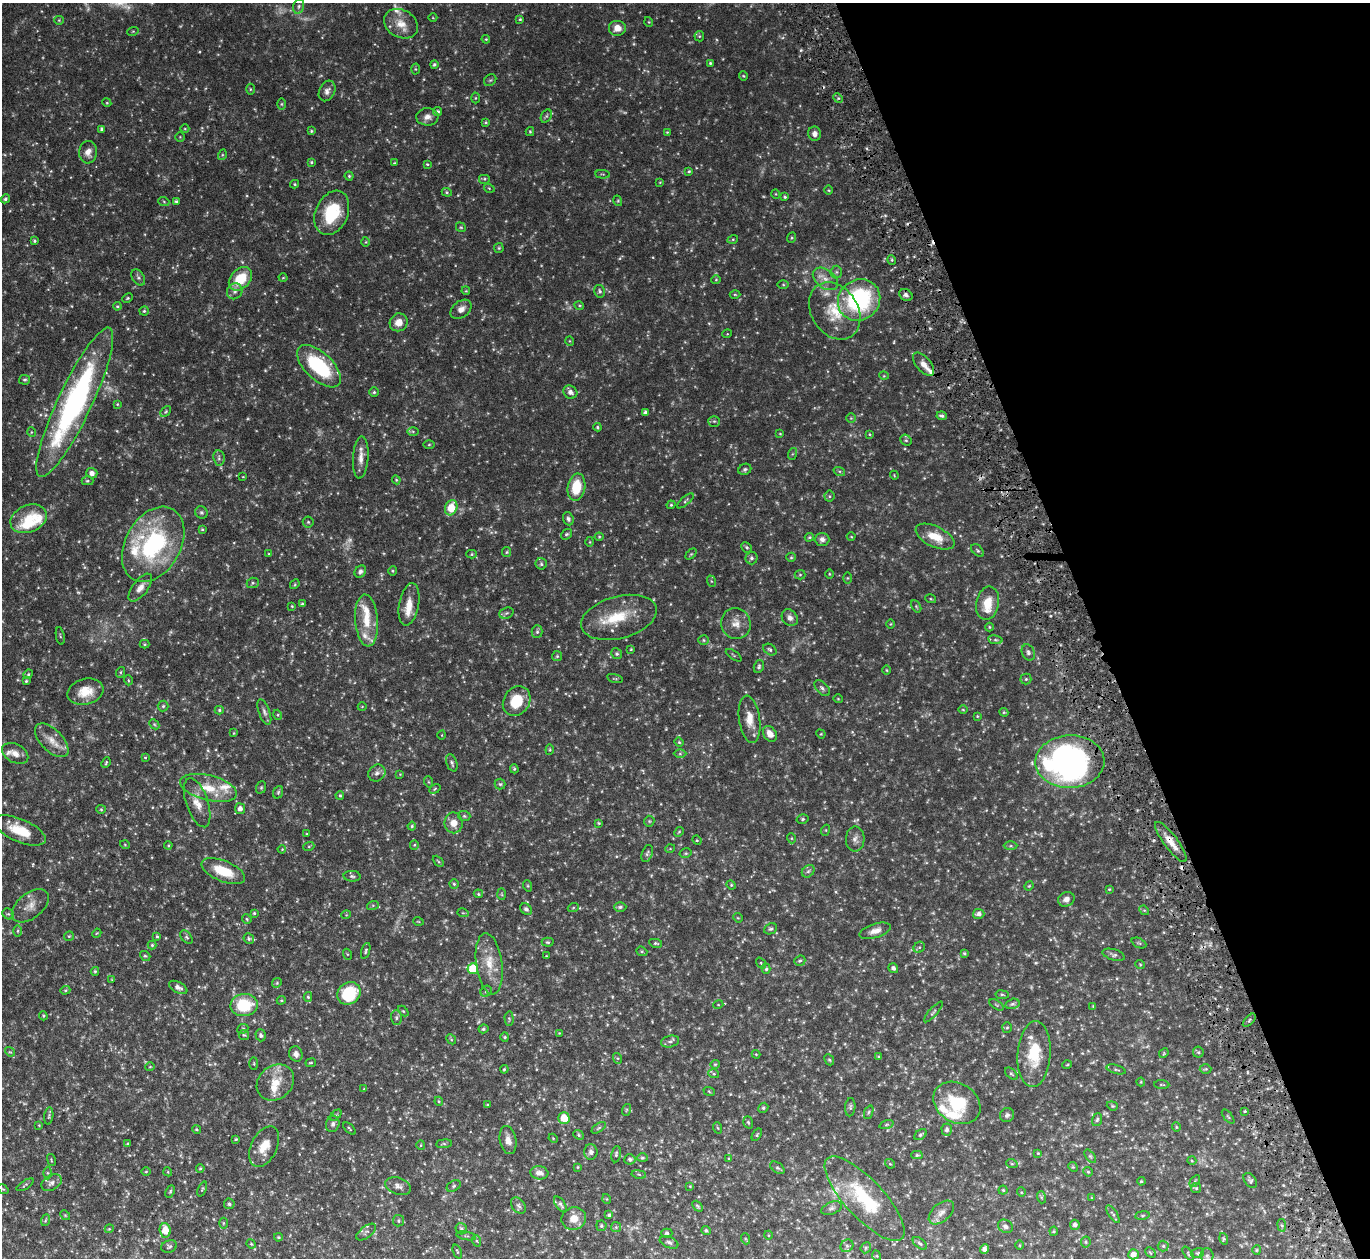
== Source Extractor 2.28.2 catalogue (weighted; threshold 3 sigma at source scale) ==
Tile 12 of 4 x 4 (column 4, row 3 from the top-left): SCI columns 4161-5528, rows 1561-2816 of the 5533 x 5491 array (HDU 1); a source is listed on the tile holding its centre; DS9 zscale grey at full resolution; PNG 1372 x 1260 px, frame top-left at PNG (2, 3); each listed source drawn as its Kron ellipse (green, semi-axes under 4 px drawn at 4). Shown black and unused: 20% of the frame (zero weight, under 5 of 9 exposures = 3% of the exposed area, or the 3 px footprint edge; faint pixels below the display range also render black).
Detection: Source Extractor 2.28.2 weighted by HDU 2 'WHT'; one run over the whole footprint, this tile lists its part. Background 0.099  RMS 0.0037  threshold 0.0152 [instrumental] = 3 sigma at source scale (4.09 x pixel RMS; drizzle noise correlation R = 1.36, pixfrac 0.8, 0.05/0.05 arcsec/px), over >= 5 px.
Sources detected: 517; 17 too faint to see at this stretch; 1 inside a brighter object's white glare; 4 cosmic-ray / hot-pixel residue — neither listed nor drawn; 20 inside a brighter listed object's ellipse — not listed separately; the other 475 listed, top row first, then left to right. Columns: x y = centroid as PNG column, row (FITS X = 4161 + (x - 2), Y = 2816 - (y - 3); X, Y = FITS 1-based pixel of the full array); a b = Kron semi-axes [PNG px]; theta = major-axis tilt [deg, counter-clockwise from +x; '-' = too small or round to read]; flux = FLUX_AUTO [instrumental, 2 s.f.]
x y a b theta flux
299 6 7 5 73 0.9
433 18 4 3 - 0.24
520 19 4 4 - 0.41
59 20 4 4 - 0.37
649 22 5 3 - 0.29
401 24 18 13 -29 4.8
617 28 9 8 - 3.1
133 31 6 3 18 0.28
699 36 5 5 - 0.44
486 39 4 4 - 0.34
710 63 3 3 - 0.44
434 64 4 4 - 0.57
415 69 5 3 - 0.34
743 76 4 4 - 0.34
490 80 6 5 - 0.54
250 89 5 3 - 0.32
327 91 11 7 62 1.6
475 98 5 3 - 0.35
838 98 5 4 - 0.51
107 103 4 3 - 0.3
281 104 5 3 - 0.38
438 112 4 4 - 0.72
546 116 7 5 59 0.61
427 117 11 8 3 2.2
486 122 4 3 - 0.42
102 129 4 3 - 0.74
185 129 4 3 - 0.28
311 131 4 3 - 0.45
530 132 4 4 - 0.36
667 132 4 4 - 0.3
814 134 7 6 - 1.4
180 137 5 5 - 0.39
88 152 11 9 84 2.5
222 155 5 3 - 0.4
311 162 3 3 - 0.41
394 163 4 3 - 0.28
427 164 4 3 - 0.35
689 171 4 4 - 0.36
603 174 7 3 -5 0.35
349 176 4 4 - 0.42
484 179 6 5 - 0.53
660 182 4 3 - 0.24
295 184 4 4 - 0.41
489 188 5 3 - 0.28
829 190 5 3 - 0.3
447 192 5 4 - 0.45
776 194 5 3 - 0.29
785 197 4 3 - 0.47
5 199 4 4 - 0.55
176 201 4 4 - 0.58
618 201 5 3 - 0.37
164 202 5 3 - 0.39
332 213 23 16 66 15
461 227 5 4 - 0.43
791 238 5 3 - 0.35
733 239 5 3 - 0.35
34 241 4 3 - 0.47
366 242 5 3 - 0.29
499 248 5 4 - 0.4
892 260 5 3 - 0.38
836 272 6 6 - 0.76
138 277 9 6 -57 0.86
283 278 4 3 - 0.3
240 279 13 9 46 9.9
825 279 14 9 -37 3
716 280 5 4 - 0.39
783 285 6 4 -1 0.42
235 291 8 7 - 1.3
466 291 4 3 - 0.31
599 291 6 5 - 0.66
735 294 5 3 - 0.35
906 295 7 5 -37 1
128 298 5 3 - 0.39
859 300 22 20 39 39
579 305 5 3 - 0.33
117 306 4 4 - 0.41
461 309 12 8 38 2.2
144 311 4 4 - 0.44
835 311 31 23 -57 12
399 322 9 8 - 3
727 334 5 3 - 0.27
570 341 4 3 - 0.25
924 364 14 7 -49 2.3
319 366 27 13 -43 26
884 376 5 3 - 0.26
25 380 5 5 - 0.57
374 392 5 5 - 0.53
570 392 7 6 - 1.3
75 402 82 17 65 84
117 404 3 3 - 0.32
166 411 6 4 46 0.41
645 412 4 3 - 0.76
942 416 5 3 - 0.72
851 418 5 4 - 0.42
714 421 6 5 - 0.56
597 427 4 4 - 0.38
413 431 6 4 -1 0.48
31 432 5 3 - 0.27
780 434 4 2 - 0.25
869 434 3 3 - 0.29
906 440 6 5 - 0.56
429 445 6 4 2 0.35
792 454 6 4 71 0.4
361 457 21 7 86 3.1
219 458 7 5 -82 0.82
745 469 6 5 - 0.74
839 471 6 4 -18 0.49
92 473 6 5 - 1.5
894 475 4 3 - 0.27
243 477 3 2 - 0.22
396 480 4 4 - 0.39
87 481 6 4 0 0.41
576 487 13 8 80 9.1
829 496 5 5 - 0.5
685 501 10 3 41 0.54
671 505 4 4 - 0.4
451 508 8 6 69 7.4
201 512 6 6 - 0.7
28 519 19 13 22 6.3
568 519 7 5 -69 0.82
308 522 5 5 - 0.45
202 529 4 4 - 0.4
566 534 6 4 38 0.55
599 537 4 4 - 0.33
809 537 5 3 - 0.4
851 537 4 3 - 0.29
935 537 21 10 -26 6.5
822 539 7 6 - 1.4
590 542 5 3 - 0.31
153 544 40 27 60 43
746 547 5 4 - 0.62
978 551 7 5 -45 0.57
507 552 5 4 - 0.42
269 554 4 3 - 0.32
472 554 5 4 - 0.45
691 554 6 4 44 0.39
791 557 5 4 - 0.45
751 558 6 6 - 0.83
541 564 5 5 - 0.64
392 571 5 3 - 0.33
360 572 6 5 - 0.94
829 574 4 3 - 0.3
800 575 5 5 - 0.41
847 578 5 3 - 0.32
711 581 6 3 -71 0.36
253 583 6 5 - 0.64
295 584 5 4 - 0.39
140 588 16 7 52 2.8
931 599 5 3 - 0.36
988 603 17 11 80 6.6
302 604 4 3 - 0.46
409 604 21 10 80 4.7
292 606 3 2 - 0.33
916 606 7 4 -59 0.42
506 613 7 5 21 0.62
619 617 39 21 15 13
790 618 9 7 -48 1.4
367 620 26 11 -85 7.5
736 623 15 14 - 3.5
891 624 5 3 - 0.26
989 627 4 4 - 0.35
537 632 6 5 - 0.63
60 636 9 3 -79 0.38
704 640 5 5 - 0.52
995 640 7 4 -8 0.55
144 644 5 4 - 0.36
631 649 3 3 - 0.3
770 650 7 5 -34 0.7
1028 652 8 6 -66 1.1
617 654 5 5 - 0.65
734 655 9 2 -36 0.33
557 656 5 5 - 0.46
759 666 6 5 - 0.62
887 670 5 3 - 0.37
121 672 5 3 - 0.34
28 674 5 4 - 0.37
615 678 8 3 -13 0.4
1026 679 5 5 - 0.55
128 680 5 3 - 0.29
26 681 3 3 - 0.33
822 688 9 5 -45 0.98
85 692 18 12 15 5.9
838 699 4 3 - 0.26
517 701 15 13 54 9.9
163 706 5 5 - 0.56
362 707 4 3 - 0.23
219 710 4 4 - 0.44
963 710 5 3 - 0.29
264 712 13 5 -70 1.2
1004 712 4 4 - 0.35
278 715 5 3 - 0.33
977 716 3 3 - 0.28
750 719 24 10 -82 4.8
154 724 6 4 -45 0.53
234 733 4 4 - 0.28
770 734 9 6 -57 2.7
821 734 5 4 - 0.32
442 735 4 3 - 0.22
52 740 21 11 -45 4.1
679 742 4 4 - 0.36
550 750 5 4 - 0.33
15 753 14 9 -28 2.6
680 754 6 4 0 0.54
145 757 3 3 - 0.3
1070 762 34 26 2 110
106 763 5 3 - 0.42
452 763 9 5 -71 0.8
514 769 4 3 - 0.42
377 773 9 8 - 1.4
400 774 3 3 - 0.22
429 782 5 3 - 0.35
500 784 5 5 - 0.57
261 787 6 5 - 0.47
208 788 29 12 -14 8.1
435 789 6 4 33 0.49
278 792 6 4 69 0.5
340 795 4 3 - 0.43
197 803 25 11 -71 4.7
101 809 5 4 - 0.38
240 809 5 5 - 1.5
464 816 6 5 - 0.54
802 819 6 4 16 0.54
649 821 5 5 - 0.43
454 823 10 9 - 3.3
599 823 4 3 - 0.34
412 826 4 4 - 0.43
20 830 27 11 -23 8.9
826 830 5 3 - 0.3
679 832 5 4 - 0.37
307 834 4 2 - 0.23
791 838 5 3 - 0.29
855 839 12 9 90 1.8
697 840 5 4 - 0.36
1171 842 24 7 -53 4.1
125 845 5 3 - 0.28
168 845 4 3 - 0.33
414 845 5 4 - 0.38
309 846 5 3 - 0.33
1011 846 7 4 0 0.5
282 849 4 3 - 0.27
670 849 5 3 - 0.26
647 853 9 5 71 0.77
686 853 6 4 12 0.52
438 861 6 3 -45 0.34
223 871 23 10 -22 10
808 871 7 5 44 0.72
352 876 8 5 -3 0.75
454 884 5 4 - 0.46
731 885 5 4 - 0.42
528 886 6 4 -71 0.38
1029 886 5 4 - 0.31
1109 889 4 3 - 0.32
478 894 4 4 - 0.42
502 894 6 4 -88 0.37
1066 899 8 7 - 1.8
373 905 6 4 18 0.47
30 906 21 12 39 3.5
620 907 6 5 - 0.74
573 908 5 3 - 0.38
526 909 7 5 -38 0.79
1144 910 5 4 - 0.4
254 913 4 4 - 0.41
463 913 6 3 -17 0.36
8 914 6 5 - 0.5
979 914 6 5 - 1.2
346 915 5 3 - 0.24
738 918 5 4 - 0.33
247 919 5 4 - 0.35
418 921 5 3 - 0.29
770 929 7 5 26 0.61
18 931 5 4 - 0.41
875 931 16 7 18 2.2
97 933 5 3 - 0.28
69 936 5 4 - 0.41
157 936 3 3 - 0.47
187 937 7 5 -52 0.63
249 939 5 5 - 0.6
548 942 6 4 -2 0.48
656 943 6 4 -10 0.53
1139 943 8 5 -24 0.53
152 945 4 4 - 0.44
919 947 6 5 - 0.53
366 951 8 4 72 0.58
642 951 6 4 -21 0.46
964 953 3 3 - 0.47
347 954 5 3 - 0.32
1114 955 11 5 -16 0.91
145 956 5 4 - 0.48
547 956 3 3 - 0.28
800 961 6 5 - 0.54
761 963 6 3 -54 0.35
489 964 31 13 -82 7.5
1140 964 5 3 - 0.29
893 968 5 4 - 1
473 969 5 5 - 12
766 969 5 4 - 0.54
95 971 4 3 - 0.49
112 980 4 3 - 0.28
277 983 5 4 - 0.4
178 987 10 5 -27 1.5
65 990 5 4 - 0.46
486 991 6 5 - 0.59
349 993 12 10 39 17
1002 995 6 3 -8 0.41
308 997 5 4 - 0.51
281 1000 4 4 - 0.36
1012 1004 7 5 16 0.63
244 1005 13 11 5 14
718 1005 5 3 - 0.32
997 1005 8 4 -32 0.44
1093 1006 3 3 - 0.29
403 1011 6 4 -44 0.39
933 1012 13 3 49 0.63
43 1016 5 3 - 0.36
396 1018 7 5 -89 0.64
509 1019 7 4 -89 0.5
1249 1020 8 3 46 0.5
1007 1028 5 5 - 0.49
243 1029 6 4 23 0.51
483 1029 5 4 - 0.6
559 1033 4 3 - 0.26
244 1035 5 5 - 0.44
261 1035 6 5 - 0.76
505 1037 4 4 - 0.35
451 1039 5 4 - 0.48
670 1041 9 5 12 0.97
10 1052 5 4 - 0.38
1198 1052 5 5 - 0.47
1164 1053 5 4 - 0.34
296 1054 8 6 -69 1.4
756 1054 4 4 - 0.3
1034 1054 33 16 86 12
879 1056 4 3 - 0.29
617 1058 5 3 - 0.36
829 1060 6 4 -66 0.47
311 1063 5 3 - 0.36
254 1064 6 3 -90 0.34
715 1064 4 4 - 0.35
1067 1065 5 3 - 0.27
150 1067 5 4 - 0.36
504 1069 4 3 - 0.37
1116 1069 10 3 -16 0.52
1206 1069 6 4 1 0.47
714 1074 5 3 - 0.39
1011 1074 7 4 -43 0.54
275 1082 20 16 40 6.3
1141 1082 4 4 - 0.3
1162 1085 7 3 -5 0.33
364 1089 4 4 - 0.29
709 1091 6 3 -21 0.31
439 1101 4 4 - 0.34
957 1103 25 19 -33 15
487 1105 4 3 - 0.32
1112 1106 6 4 -20 0.4
850 1107 9 5 85 0.68
763 1108 5 4 - 0.56
626 1110 6 3 72 0.39
1245 1111 3 3 - 0.36
869 1112 7 4 68 0.48
336 1115 7 4 45 0.5
1007 1115 7 6 - 0.92
49 1116 9 4 83 0.51
1228 1117 8 2 -50 0.33
564 1118 6 5 - 6.5
1097 1120 7 4 71 0.61
748 1122 6 4 -71 0.54
333 1124 8 6 75 1
886 1124 7 3 19 0.46
39 1125 4 3 - 0.27
1176 1127 4 4 - 0.37
349 1128 7 2 -45 0.38
599 1128 8 4 34 0.59
718 1128 6 3 -70 0.37
196 1129 4 4 - 0.47
947 1130 6 5 - 1.1
578 1135 6 4 -42 0.48
757 1135 7 4 59 0.45
920 1135 7 4 39 0.7
553 1138 5 3 - 0.28
236 1139 3 3 - 0.38
508 1140 14 8 -78 2.5
128 1143 4 3 - 0.31
444 1144 8 4 7 0.48
421 1145 5 3 - 0.31
264 1147 22 13 64 5.3
591 1152 7 6 - 1
1038 1153 3 3 - 0.35
616 1154 8 5 82 0.6
917 1155 5 4 - 0.55
1090 1156 8 4 -54 0.5
642 1158 5 4 - 0.49
630 1159 5 5 - 0.93
729 1159 3 3 - 0.33
51 1160 6 2 -77 0.29
1192 1161 4 3 - 0.25
890 1164 5 4 - 0.36
1012 1164 6 3 -19 0.39
578 1167 4 3 - 0.29
1073 1167 5 4 - 0.37
200 1168 4 3 - 0.38
777 1168 8 5 -35 0.66
146 1172 5 3 - 0.29
168 1172 5 3 - 0.31
1088 1172 5 4 - 0.42
48 1173 6 4 -89 0.53
539 1173 9 6 -7 1.8
639 1174 7 3 -9 0.46
1250 1180 8 5 -53 0.71
1141 1181 4 3 - 0.37
1195 1181 7 3 55 0.43
51 1183 11 7 29 1.7
25 1185 10 3 32 0.45
398 1186 13 8 -19 1.6
454 1186 7 5 29 0.67
690 1186 4 4 - 0.28
1196 1188 5 5 - 0.47
3 1189 6 3 -35 0.35
202 1189 8 3 67 0.39
1003 1190 4 4 - 0.41
170 1191 6 4 63 0.49
1021 1192 5 3 - 0.29
1041 1197 6 4 -72 0.46
1092 1198 4 4 - 0.26
607 1199 5 3 - 0.26
865 1199 55 19 -47 23
229 1204 5 5 - 0.65
560 1204 9 4 -54 0.87
518 1206 9 6 -50 0.94
697 1206 6 4 -49 0.47
831 1208 11 6 21 1
941 1212 15 9 41 2.2
1113 1214 10 4 -56 0.64
65 1215 5 4 - 0.38
609 1215 3 3 - 0.53
1142 1215 7 3 8 0.42
574 1219 12 11 - 3.9
46 1220 6 3 69 0.43
398 1221 6 5 - 0.6
223 1223 5 3 - 0.31
1075 1225 5 4 - 0.97
1282 1225 6 3 -81 0.47
601 1226 5 5 - 0.57
1005 1226 8 6 -29 1.1
616 1227 5 5 - 0.45
109 1229 4 3 - 0.3
461 1229 6 5 - 0.63
165 1230 7 5 -84 4.9
706 1230 5 4 - 0.62
1054 1231 4 4 - 0.37
366 1232 11 5 37 0.93
667 1233 6 4 -2 0.58
768 1235 4 3 - 0.26
466 1236 10 3 -10 0.45
278 1237 4 3 - 0.42
746 1239 5 3 - 0.32
1224 1239 6 4 -75 0.47
477 1241 6 3 -70 0.37
669 1242 10 5 -23 0.9
1086 1242 5 5 - 0.48
920 1243 8 4 -38 0.7
251 1244 5 4 - 0.34
1020 1245 5 3 - 0.29
169 1246 8 6 23 0.67
847 1246 7 6 - 0.83
1163 1246 5 5 - 0.56
866 1248 6 5 - 0.53
984 1249 4 4 - 1.3
1257 1250 5 4 - 0.36
457 1251 7 3 -68 0.37
1150 1253 6 3 -44 0.35
1198 1253 6 5 - 0.46
1133 1254 5 5 - 2
1188 1254 8 3 -54 0.45
877 1256 5 3 - 0.29
1207 1256 7 6 - 1.1
Overlapping masked pixels (flux is a lower limit): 2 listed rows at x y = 1070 762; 1171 842
Isophote crosses this tile's border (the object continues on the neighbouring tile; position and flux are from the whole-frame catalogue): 1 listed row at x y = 20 830
Unlisted compact peaks at least as high as the median listed source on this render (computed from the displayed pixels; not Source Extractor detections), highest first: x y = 199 52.